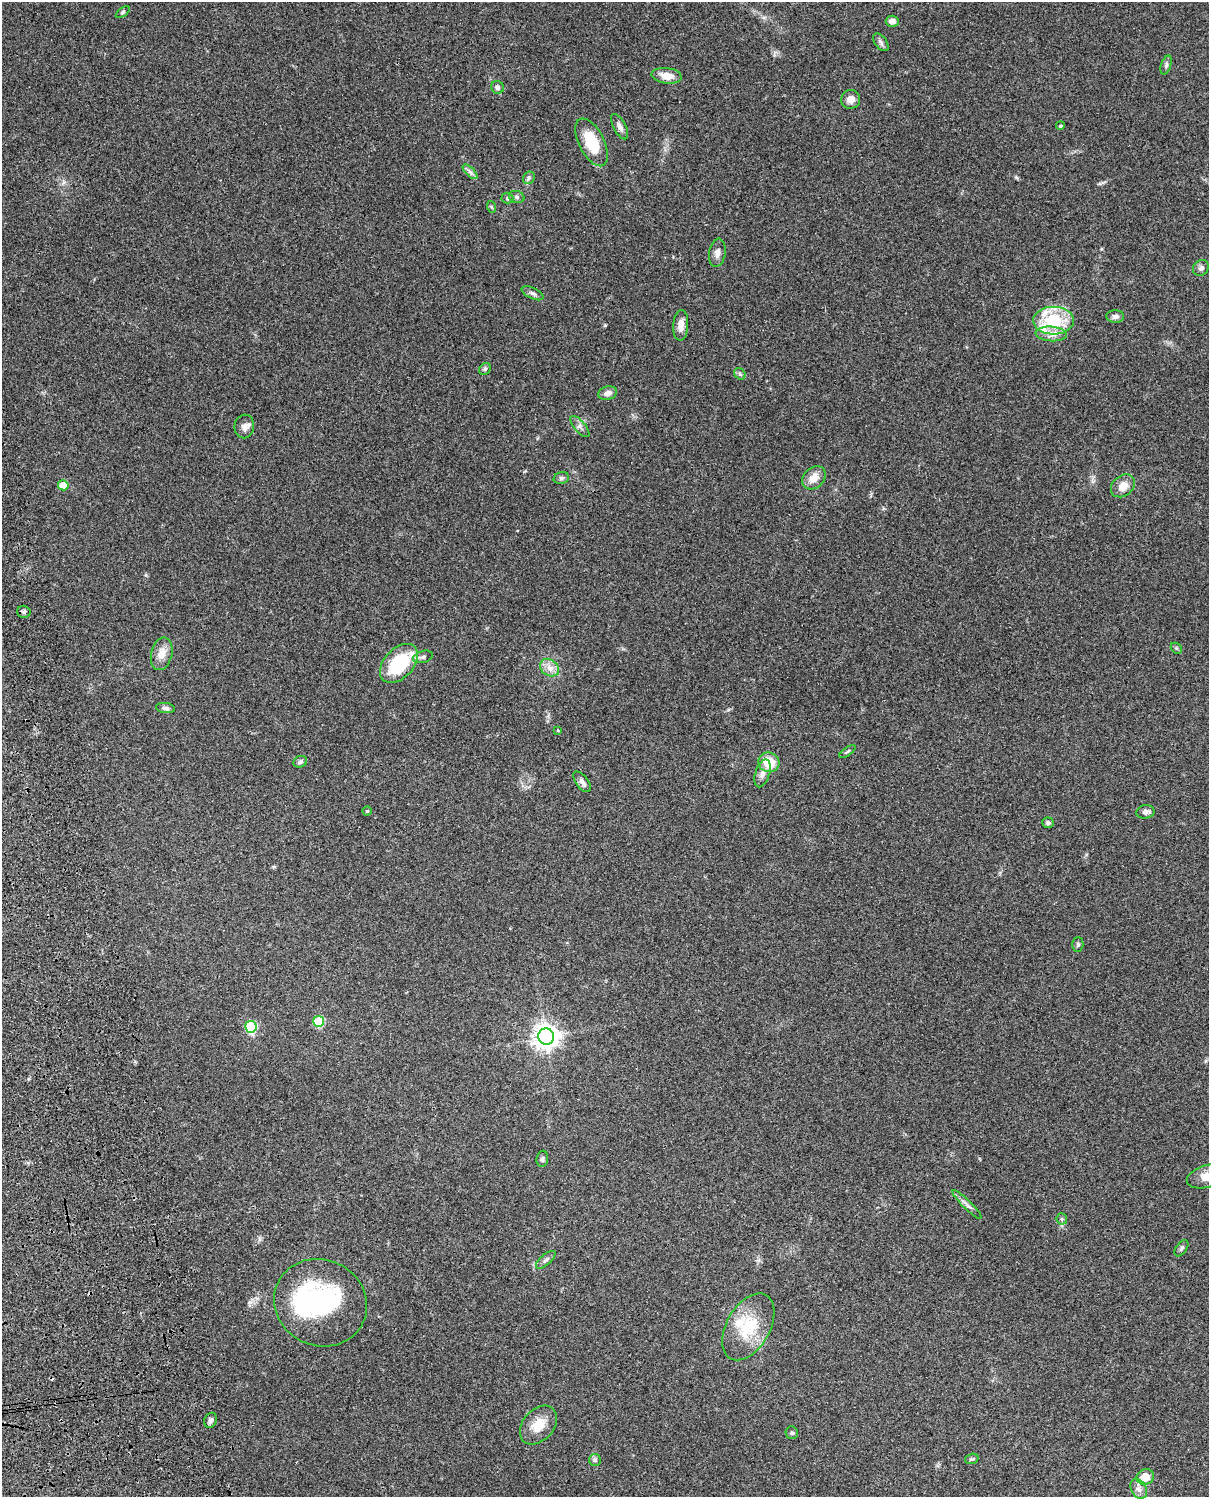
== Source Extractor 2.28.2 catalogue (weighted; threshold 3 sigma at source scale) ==
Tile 7 of 4 x 3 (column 3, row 2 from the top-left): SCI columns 2554-3760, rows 1772-3266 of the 5086 x 4924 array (HDU 1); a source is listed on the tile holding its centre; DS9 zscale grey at full resolution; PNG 1211 x 1499 px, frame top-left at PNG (2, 2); each listed source drawn as its Kron ellipse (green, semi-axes under 4 px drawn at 4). Shown black and unused: <1% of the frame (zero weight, under 3 of 4 exposures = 6% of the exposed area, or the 3 px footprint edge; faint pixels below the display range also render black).
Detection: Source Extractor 2.28.2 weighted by HDU 2 'WHT'; one run over the whole footprint, this tile lists its part. Background 0.101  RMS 0.0064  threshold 0.0288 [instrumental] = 3 sigma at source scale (4.5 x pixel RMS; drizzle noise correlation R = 1.50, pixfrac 1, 0.05/0.05 arcsec/px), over >= 5 px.
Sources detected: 71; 2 inside a brighter object's white glare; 1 cosmic-ray / hot-pixel residue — neither listed nor drawn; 2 inside a brighter listed object's ellipse — not listed separately; the other 66 listed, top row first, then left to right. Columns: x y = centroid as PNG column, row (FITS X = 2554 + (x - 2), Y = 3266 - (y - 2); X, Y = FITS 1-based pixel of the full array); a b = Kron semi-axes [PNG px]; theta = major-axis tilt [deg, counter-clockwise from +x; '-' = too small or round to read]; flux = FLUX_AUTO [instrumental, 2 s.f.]
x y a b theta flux
123 12 8 4 36 0.93
892 21 6 5 - 3.3
881 42 10 6 -52 1.9
1166 65 10 5 72 1.4
667 76 15 7 -7 7.9
497 87 7 6 - 2
851 99 9 9 - 4.3
1060 126 4 3 - 0.63
620 127 14 6 -63 3.2
592 142 26 12 -63 22
470 172 9 3 -45 1.7
529 178 6 5 - 1.4
517 197 8 6 -16 1.6
507 198 6 5 - 1.1
492 207 6 4 -70 0.72
717 253 14 8 82 3.5
1201 268 8 7 - 2.1
532 293 12 5 -25 1.9
1115 316 9 6 2 2.4
1054 321 20 14 -1 31
681 325 15 7 87 5.3
1051 334 15 7 -4 5.7
485 369 6 5 - 1.2
740 374 6 5 - 1.2
608 393 9 6 13 3.5
244 426 12 9 81 3.9
580 427 13 5 -49 2.5
561 478 8 6 16 1.6
814 478 13 10 43 6.4
63 485 5 5 - 16
1123 486 13 10 40 6.9
24 612 7 6 - 1.5
1176 648 6 4 -45 0.89
162 654 16 10 77 6.5
423 657 10 6 16 2
399 663 23 14 48 35
550 668 10 8 -33 4.3
166 708 10 5 -8 1.6
558 730 4 3 - 0.52
847 752 9 3 35 0.93
300 762 7 5 25 1.4
769 762 10 10 - 14
763 773 14 7 72 3.6
582 782 12 6 -53 2.7
367 811 4 4 - 0.74
1145 812 9 6 9 2.2
1048 823 6 5 - 1.4
1078 944 7 5 88 1.2
319 1021 5 5 - 35
251 1027 6 5 - 42
546 1036 8 8 - 570
542 1159 8 5 81 1.5
1208 1176 22 11 16 8.9
967 1205 20 4 -45 2.6
1062 1219 6 5 - 1.1
1181 1248 9 5 54 1.4
546 1260 12 5 41 2
320 1303 47 43 -26 85
748 1327 36 21 60 28
211 1420 8 6 65 1.6
538 1425 22 15 49 11
792 1433 6 6 - 1.3
972 1459 7 5 17 1
595 1460 6 6 - 1.4
1145 1477 9 7 21 9.6
1139 1489 10 7 -61 3
Isophote crosses this tile's border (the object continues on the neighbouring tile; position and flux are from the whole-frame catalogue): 1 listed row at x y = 1208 1176